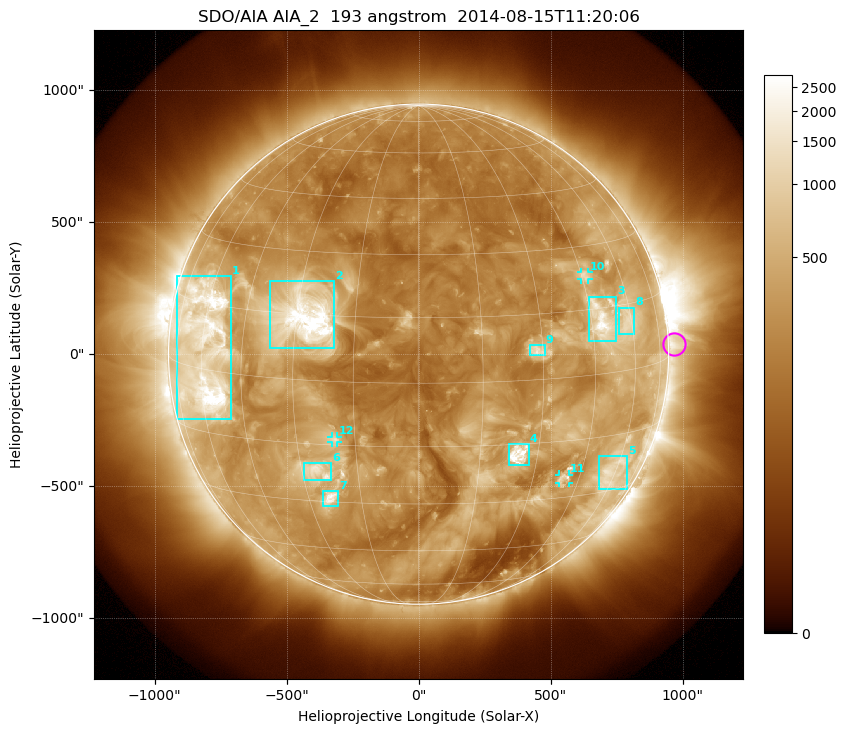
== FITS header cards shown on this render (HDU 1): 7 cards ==
TELESCOP= 'SDO/AIA'
INSTRUME= 'AIA_2'
WAVELNTH=                  193
WAVEUNIT= 'angstrom'
DATE-OBS= '2014-08-15T11:20:06.84'
CTYPE1  = 'HPLN-TAN'
CTYPE2  = 'HPLT-TAN'

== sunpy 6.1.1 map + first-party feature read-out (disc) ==
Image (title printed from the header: SDO/AIA AIA_2  193 angstrom  2014-08-15T11:20:06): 1024 x 1024 px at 2.4 arcsec/px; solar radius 947 arcsec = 395 px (full disc in frame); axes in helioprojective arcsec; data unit not stated in the header (colour bar unlabelled)
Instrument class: DISC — disc imager (sunpy class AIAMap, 193 A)
Bright regions (active regions / flare kernels): reference = the median radial profile (limb darkening/brightening removed); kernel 9 px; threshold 5 sigma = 677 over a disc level ~274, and >= 1.15x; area >= 12 px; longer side >= 9 px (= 22 arcsec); searched inside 0.97 R_sun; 12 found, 12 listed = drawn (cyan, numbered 1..; 3 of them under ~33 arcsec drawn as corner ticks so the feature stays visible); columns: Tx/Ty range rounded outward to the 5 arcsec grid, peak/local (2 s.f.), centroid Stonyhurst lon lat
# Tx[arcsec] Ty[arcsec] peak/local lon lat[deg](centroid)
1 -920..-710 -250..295 15 -59 +5
2 -565..-320 25..275 24 -28 +14
3 645..750 45..220 8.8 +48 +12
4 340..420 -420..-340 11 +25 -17
5 685..790 -510..-385 4.9 +58 -25
6 -435..-330 -475..-410 5.3 -26 -22
7 -365..-305 -575..-515 8.9 -24 -29
8 760..815 75..175 4.3 +58 +11
9 420..480 -5..35 5 +28 +7
10 615..645 280..310 4 +46 +23
11 530..570 -490..-455 4.2 +40 -25
12 -330..-305 -335..-310 4.1 -20 -14
Off-limb structures (1.02-1.3 R_sun): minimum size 162 px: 2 found; the strongest spans PA ~225..305 deg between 1.02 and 1.3 R_sun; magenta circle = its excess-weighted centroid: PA ~270 deg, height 1.02 R_sun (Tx ~970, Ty ~40 arcsec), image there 2.7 x the reference